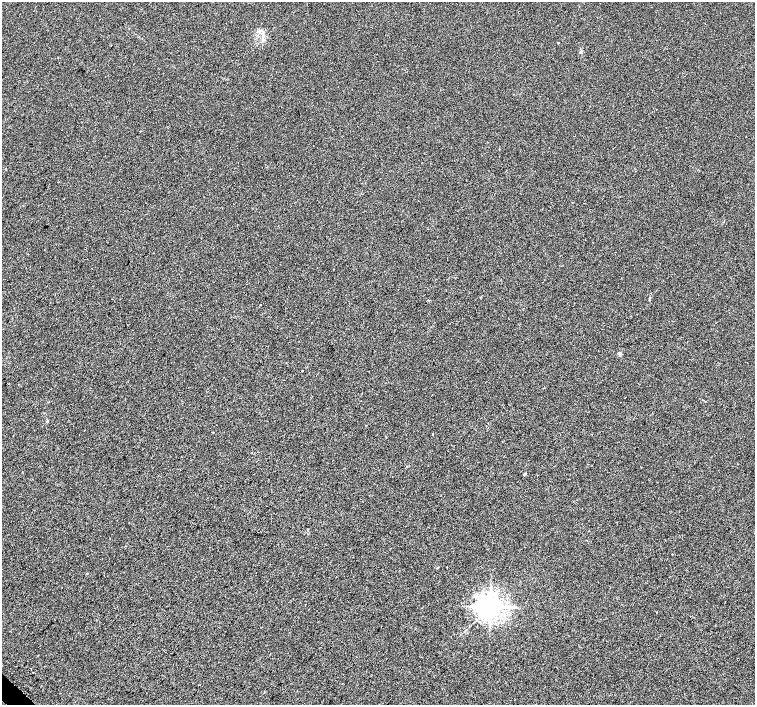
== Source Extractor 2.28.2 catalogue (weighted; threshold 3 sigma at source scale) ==
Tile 7 of 4 x 4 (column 3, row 2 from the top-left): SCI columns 3066-4571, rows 3019-4424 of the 6096 x 6087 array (HDU 1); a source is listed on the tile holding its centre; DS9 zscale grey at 2 x 2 block average (1 PNG px = mean of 2 x 2 image px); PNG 757 x 707 px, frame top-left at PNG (2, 2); no overlay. Shown black and unused: <1% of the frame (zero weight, under 2 of 3 exposures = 2% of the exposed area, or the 3 px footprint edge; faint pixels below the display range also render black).
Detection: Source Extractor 2.28.2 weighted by HDU 2 'WHT'; one run over the whole footprint, this tile lists its part. Background 0.00785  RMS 0.0056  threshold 0.0252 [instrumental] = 3 sigma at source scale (4.5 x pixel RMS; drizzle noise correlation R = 1.50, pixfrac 1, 0.0396/0.0396 arcsec/px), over >= 5 px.
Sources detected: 12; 1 cosmic-ray / hot-pixel residue — not listed; the other 11 listed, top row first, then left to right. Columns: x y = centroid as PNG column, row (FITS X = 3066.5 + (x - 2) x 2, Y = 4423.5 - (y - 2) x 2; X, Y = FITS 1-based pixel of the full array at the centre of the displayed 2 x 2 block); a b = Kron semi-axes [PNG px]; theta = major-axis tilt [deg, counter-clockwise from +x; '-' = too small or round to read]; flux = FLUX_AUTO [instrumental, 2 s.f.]
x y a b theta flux
263 34 7 3 82 3.3
558 43 2 2 - 3.4
111 45 2 2 - 0.85
580 52 3 2 - 1.1
260 305 2 2 - 2.6
619 354 4 4 - 2.5
302 371 2 2 - 2.4
625 397 2 2 - 1.2
433 434 2 2 - 1.3
524 474 2 2 - 3.4
490 606 5 5 - 1300
Diffuse or blended objects may show on this block-average render without a row.